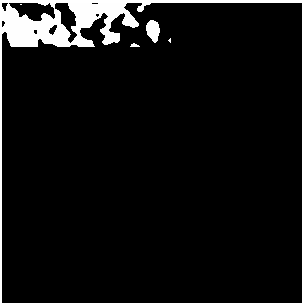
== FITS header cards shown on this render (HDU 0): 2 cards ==
NAXIS1  =                  300
NAXIS2  =                  300

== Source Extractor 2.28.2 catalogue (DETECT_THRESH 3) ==
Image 300 x 300 px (HDU 0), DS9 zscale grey, 1 PNG px = 1 image px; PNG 304 x 304 px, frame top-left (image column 1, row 300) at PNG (2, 3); no overlay
Background 0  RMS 0.84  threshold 2.51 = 3 sigma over >= 5 px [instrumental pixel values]
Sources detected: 5; all 5 listed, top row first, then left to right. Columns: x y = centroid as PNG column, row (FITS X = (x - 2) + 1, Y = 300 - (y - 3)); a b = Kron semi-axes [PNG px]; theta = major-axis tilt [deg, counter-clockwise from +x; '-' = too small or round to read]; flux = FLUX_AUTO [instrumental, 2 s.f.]
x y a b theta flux
82 5 15 9 -9 400
12 14 12 7 -82 240
153 28 12 5 -71 290
63 34 9 6 74 200
30 40 20 12 9 830
At the frame edge (FLAGS 8, measured only in part): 1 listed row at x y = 82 5